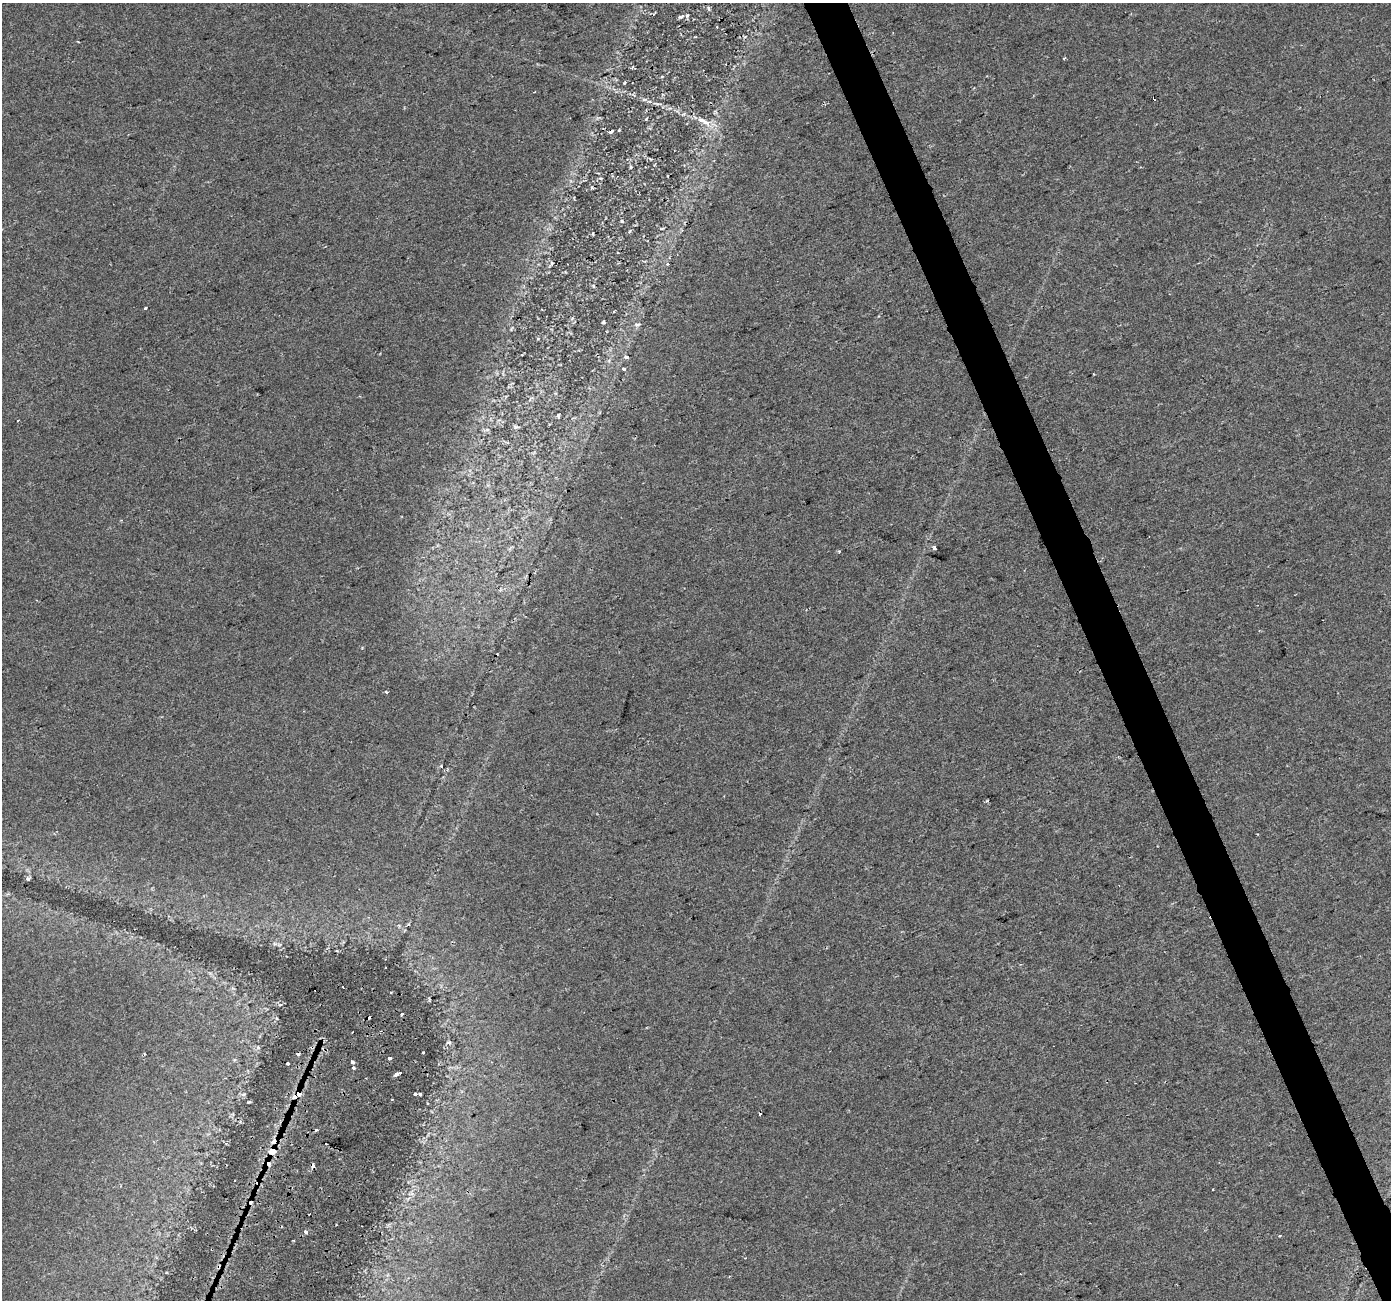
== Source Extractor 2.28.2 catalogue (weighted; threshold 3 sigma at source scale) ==
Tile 6 of 4 x 4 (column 2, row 2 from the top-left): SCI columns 1390-2778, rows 2675-3972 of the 5558 x 5405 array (HDU 1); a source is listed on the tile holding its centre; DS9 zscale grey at full resolution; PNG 1393 x 1302 px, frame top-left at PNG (2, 3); no overlay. Shown black and unused: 3% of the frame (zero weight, under 2 of 3 exposures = <1% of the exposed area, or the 3 px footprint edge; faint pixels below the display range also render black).
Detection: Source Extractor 2.28.2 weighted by HDU 2 'WHT'; one run over the whole footprint, this tile lists its part. Background 0.0289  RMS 0.0048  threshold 0.0215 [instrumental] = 3 sigma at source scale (4.5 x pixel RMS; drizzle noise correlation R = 1.50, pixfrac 1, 0.0396/0.0396 arcsec/px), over >= 5 px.
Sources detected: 59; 13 cosmic-ray / hot-pixel residue — not listed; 1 inside a brighter listed object's ellipse — not listed separately; the other 45 listed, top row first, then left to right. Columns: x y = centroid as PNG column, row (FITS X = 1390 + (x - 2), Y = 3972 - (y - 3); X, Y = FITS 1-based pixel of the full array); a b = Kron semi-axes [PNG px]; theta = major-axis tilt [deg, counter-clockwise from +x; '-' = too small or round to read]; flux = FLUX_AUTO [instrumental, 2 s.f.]
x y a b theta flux
708 8 6 4 -70 0.66
681 17 8 5 16 1.2
78 42 3 2 - 0.4
662 76 4 3 - 0.44
624 83 5 3 - 0.42
644 100 7 4 1 0.88
700 120 14 6 -12 3.3
631 167 5 3 - 0.54
601 178 5 3 - 0.54
622 221 4 3 - 0.47
593 234 3 2 - 0.53
551 263 6 4 -72 0.65
667 264 4 4 - 0.57
145 308 4 3 - 0.98
603 322 4 3 - 0.57
637 324 8 4 -6 0.95
626 357 5 4 - 1.6
623 369 4 3 - 1.3
558 415 5 3 - 0.63
18 420 2 2 - 0.37
516 427 8 5 -9 1
934 548 4 3 - 2
839 551 4 4 - 0.46
386 692 3 2 - 0.95
28 878 5 4 - 0.87
402 1014 3 2 - 0.7
449 1042 7 5 -1 0.89
258 1047 4 4 - 0.93
423 1052 3 2 - 0.41
390 1058 3 3 - 1.7
352 1062 4 3 - 6.6
288 1064 3 3 - 0.99
354 1068 3 3 - 2.5
397 1074 7 3 23 2.9
298 1094 7 5 82 4.6
415 1094 3 3 - 0.56
420 1094 3 3 - 0.54
392 1099 2 2 - 0.49
249 1102 6 3 34 0.51
316 1130 4 3 - 1.3
274 1141 6 5 - 5.5
272 1151 7 5 53 11
1213 1189 2 2 - 0.44
306 1232 4 3 - 2.5
1279 1235 3 3 - 1.5
Overlapping masked pixels (flux is a lower limit): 4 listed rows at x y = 298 1094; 316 1130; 274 1141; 272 1151
Unlisted compact peaks at least as high as the median listed source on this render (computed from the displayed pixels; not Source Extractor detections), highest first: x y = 619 130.